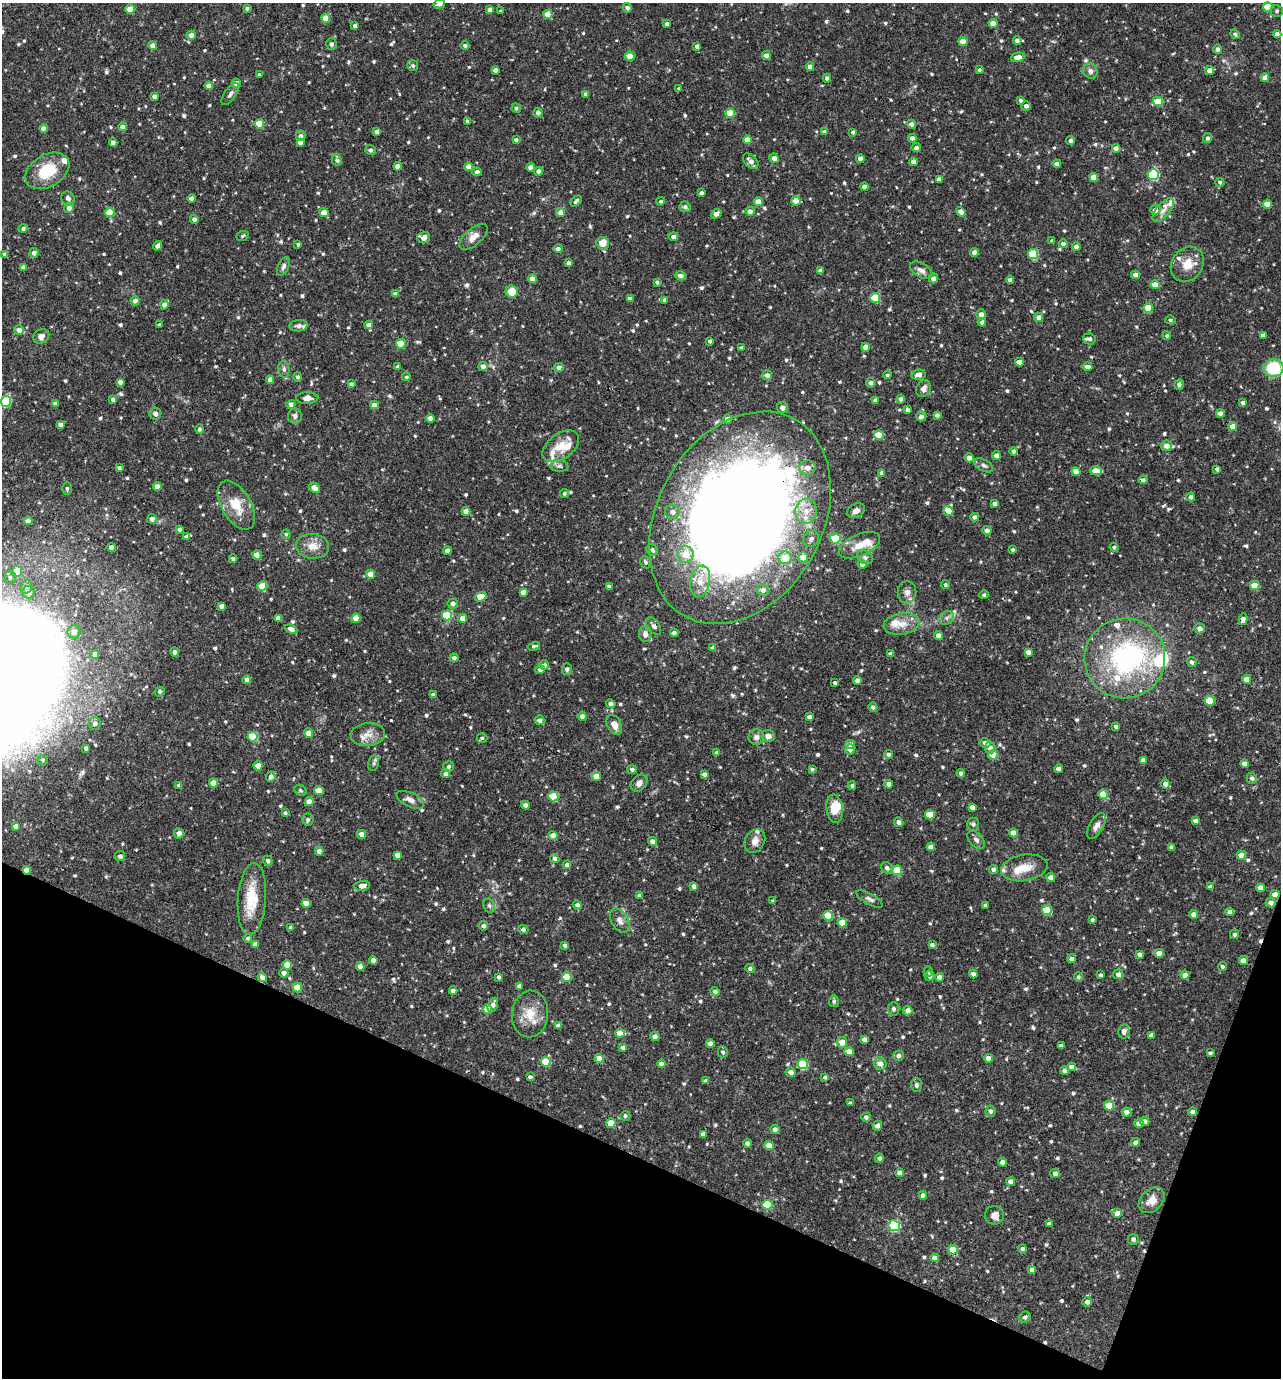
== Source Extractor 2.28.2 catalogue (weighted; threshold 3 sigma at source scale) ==
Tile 15 of 4 x 4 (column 3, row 4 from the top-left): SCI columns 2828-4106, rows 3-1378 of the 5524 x 5509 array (HDU 1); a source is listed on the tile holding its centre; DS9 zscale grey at full resolution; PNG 1283 x 1380 px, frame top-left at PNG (2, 3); each listed source drawn as its Kron ellipse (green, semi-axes under 4 px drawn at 4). Shown black and unused: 19% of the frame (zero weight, under 2 of 3 exposures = <1% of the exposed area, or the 3 px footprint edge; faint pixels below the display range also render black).
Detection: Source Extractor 2.28.2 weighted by HDU 2 'WHT'; one run over the whole footprint, this tile lists its part. Background 0.0916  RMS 0.0055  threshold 0.0249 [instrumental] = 3 sigma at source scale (4.5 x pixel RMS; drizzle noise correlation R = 1.50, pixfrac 1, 0.05/0.05 arcsec/px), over >= 5 px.
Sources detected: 789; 1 inside a brighter object's white glare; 3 cosmic-ray / hot-pixel residue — neither listed nor drawn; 20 inside a brighter listed object's ellipse — not listed separately; of the other 765, all 500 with FLUX_AUTO >= 1.01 (the completeness limit of this list) listed and drawn (265 fainter detections not listed), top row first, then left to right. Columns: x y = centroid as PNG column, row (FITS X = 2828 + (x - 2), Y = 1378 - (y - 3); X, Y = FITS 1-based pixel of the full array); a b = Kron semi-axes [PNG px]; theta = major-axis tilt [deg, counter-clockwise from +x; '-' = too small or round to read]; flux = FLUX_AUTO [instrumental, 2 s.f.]
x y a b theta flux
439 4 6 4 15 1.8
1268 7 5 4 - 13
247 8 4 3 - 1.3
627 8 5 4 - 2
130 9 4 4 - 9.1
490 10 4 4 - 2.2
501 11 4 3 - 1
1277 11 6 6 - 1.3
548 14 4 4 - 9.4
326 18 4 4 - 6.5
993 23 4 4 - 5.7
667 24 4 4 - 1.9
355 26 3 3 - 1.4
1235 34 5 4 - 1.4
1277 34 4 4 - 2.5
191 35 4 4 - 3.2
963 41 4 4 - 8.3
1017 41 4 4 - 2.4
331 44 6 5 - 1.8
465 45 4 4 - 1.5
153 46 4 4 - 3.5
697 46 4 4 - 1.9
1217 49 4 4 - 1.8
766 55 4 4 - 2.5
630 56 4 4 - 11
1018 57 7 4 14 4.9
413 66 5 5 - 1.4
810 67 4 4 - 3.5
495 70 4 4 - 1.9
979 70 3 3 - 1.1
1209 70 5 4 - 3.4
1090 71 8 7 - 2.3
259 75 4 3 - 1.1
827 78 4 4 - 1.8
1265 78 4 4 - 3.2
236 83 4 4 - 2.6
209 86 4 4 - 4.1
679 88 3 3 - 1.1
230 94 13 5 54 2
586 94 4 3 - 1.6
154 96 4 4 - 2.5
1021 100 4 3 - 1.2
1158 101 5 4 - 16
1026 106 4 4 - 2.2
516 108 5 4 - 1.2
538 113 4 4 - 2.4
730 113 4 4 - 14
467 121 4 3 - 1.3
259 124 5 4 - 16
911 124 4 4 - 2.5
123 127 4 4 - 4
44 129 4 4 - 2.7
377 132 4 4 - 2.3
824 132 4 4 - 2
853 132 3 3 - 1.2
301 136 5 5 - 1.9
912 138 4 4 - 3
1207 138 5 4 - 1.5
516 140 4 4 - 1.5
747 140 4 4 - 7.5
1070 141 4 4 - 1.7
113 142 4 4 - 2.6
300 142 4 4 - 2.7
916 148 4 4 - 2
1116 148 4 4 - 4.1
370 150 5 5 - 1.5
774 158 5 4 - 3
860 159 4 4 - 3.1
337 160 5 5 - 1.6
751 161 9 6 -44 3.5
914 162 4 4 - 3.2
1057 164 4 4 - 2.5
398 166 4 4 - 3.7
469 167 4 4 - 5.2
530 167 4 4 - 3.2
47 171 24 16 30 20
539 171 4 4 - 2.6
477 172 4 4 - 2.6
1153 175 5 5 - 38
1094 177 4 4 - 6.8
939 179 4 4 - 2.7
1220 182 4 4 - 1.2
865 187 4 4 - 3.4
701 193 4 3 - 1.5
68 198 7 6 - 2.1
191 198 4 4 - 2.5
576 201 7 4 44 1.4
661 201 4 4 - 1.1
796 201 4 4 - 7.5
758 202 4 4 - 7.6
1267 204 4 4 - 8.6
685 207 6 5 - 1.5
69 208 5 5 - 2.7
1155 210 5 5 - 2.9
1163 210 14 6 50 3.7
750 211 4 4 - 2.5
110 212 5 4 - 11
324 212 5 4 - 6.6
961 212 5 4 - 3.4
561 213 4 4 - 5.2
716 214 5 4 - 3.9
194 219 4 4 - 2.4
23 229 5 4 - 1.4
242 236 6 5 - 1
424 237 6 5 - 4
473 237 17 8 41 4.6
674 237 4 4 - 3.2
1052 241 4 4 - 1.3
603 243 6 6 - 7.4
298 244 3 3 - 1.1
1063 244 4 4 - 1.9
158 246 5 4 - 2.7
1076 247 4 4 - 3.3
558 249 5 4 - 1.7
974 252 4 4 - 3.7
34 253 5 4 - 2.5
5 254 4 4 - 2.6
1033 254 5 5 - 25
569 263 4 4 - 2.2
1187 264 19 15 55 8.9
283 266 10 5 67 1.6
23 267 4 4 - 1.6
820 270 4 4 - 2.8
921 270 12 7 -32 3.5
1135 275 4 4 - 4
681 276 5 4 - 2.1
933 278 5 5 - 3
532 279 4 4 - 5.4
1010 280 4 4 - 1.9
657 282 4 3 - 1.3
1155 285 4 4 - 7
512 291 6 6 - 9.5
396 294 4 4 - 2.9
875 298 5 5 - 23
630 299 4 4 - 2.4
665 300 4 4 - 2.1
135 301 4 4 - 2.7
164 305 5 4 - 2.9
1148 308 5 4 - 14
981 314 5 5 - 2.4
1039 317 5 4 - 2.7
1170 320 5 4 - 1.1
982 322 4 4 - 1.7
159 325 3 3 - 1.1
369 325 4 4 - 2.6
299 326 9 5 6 1.9
19 330 5 4 - 3.3
1263 335 4 4 - 2.2
41 336 8 6 32 2.8
1167 336 4 4 - 1.1
1089 339 6 5 - 1.9
710 341 4 3 - 1.2
401 344 5 4 - 15
866 347 4 4 - 4
741 348 4 3 - 1.1
1019 362 4 4 - 3.9
483 366 4 4 - 2.7
398 367 3 3 - 1.5
1088 367 5 4 - 2.2
559 368 4 4 - 2.8
1273 368 10 9 - 28
284 369 8 5 -84 1.6
767 375 5 5 - 2.5
887 375 4 4 - 1.1
918 375 7 5 12 3.1
297 377 4 4 - 1.4
406 377 5 4 - 1.1
270 380 4 4 - 2.6
120 382 4 4 - 2.5
871 383 4 4 - 2
351 384 4 3 - 1.4
1179 384 5 4 - 1.5
923 388 9 7 62 2.5
307 398 11 6 2 4
901 399 4 4 - 2.3
113 400 4 4 - 2.3
6 401 5 5 - 32
876 401 4 4 - 2.6
55 403 4 4 - 1.3
1243 403 4 4 - 2.3
291 404 4 4 - 2
374 405 4 4 - 3.5
783 408 5 5 - 2.2
907 410 4 3 - 1.8
1220 413 4 4 - 3.5
155 414 6 6 - 1.6
937 415 4 4 - 1.8
295 416 7 7 - 1.9
921 416 5 5 - 2.2
430 418 4 4 - 3.1
728 419 4 4 - 4.1
61 425 4 4 - 2.8
1232 426 4 4 - 4.9
199 429 5 4 - 1.1
879 435 5 4 - 14
561 446 20 12 36 9.3
1166 446 5 5 - 3.5
1014 451 4 4 - 1.4
997 455 4 4 - 3.8
969 458 4 4 - 3
984 465 10 5 -31 1.9
559 466 9 5 -2 1.5
119 468 4 3 - 1.6
807 468 8 7 - 4.8
1217 469 4 4 - 1.4
1096 471 6 4 -5 11
1076 472 5 4 - 5.7
882 473 4 4 - 2.6
1143 480 4 4 - 1.8
157 487 4 4 - 5.1
314 488 6 4 -38 5
67 489 6 5 - 1.1
564 493 4 4 - 1.1
1191 497 4 4 - 2.2
995 504 4 4 - 2.8
236 505 27 14 -59 13
466 511 4 4 - 4.8
806 511 12 10 83 7.5
856 511 9 6 29 2.9
948 511 5 4 - 6.9
672 512 7 7 - 2.9
975 517 4 4 - 2.3
740 518 113 82 61 1000
152 519 5 5 - 2.4
28 521 4 4 - 2.9
179 529 4 3 - 1.4
987 531 4 4 - 2.5
286 534 4 4 - 1
187 537 4 4 - 2.4
835 538 5 5 - 15
811 539 8 7 - 2.1
859 545 22 10 24 8.4
312 546 17 12 -6 6.7
111 547 4 4 - 4.5
1114 547 4 4 - 1.1
652 550 6 5 - 1.6
1013 550 4 4 - 1.2
447 551 4 4 - 3.2
685 554 8 8 - 8.6
257 555 4 4 - 7.3
803 557 5 5 - 8.5
865 557 8 6 -33 1.7
785 558 6 6 - 11
233 559 4 3 - 1.2
645 562 6 5 - 1.3
862 564 4 4 - 3.3
17 571 5 5 - 9.2
371 574 4 4 - 8.1
10 577 6 5 - 1.3
700 581 16 9 78 9.3
945 585 4 4 - 1
1255 585 5 4 - 10
262 586 5 5 - 12
609 586 3 3 - 1.1
26 587 7 5 75 1.6
763 590 6 5 - 3.2
29 592 6 6 - 3.5
523 592 4 4 - 2.8
907 592 11 9 82 2.9
984 595 4 4 - 1.2
480 597 6 4 19 14
453 603 5 5 - 2.9
221 606 4 4 - 3
447 615 5 5 - 29
278 618 4 4 - 3.1
356 618 5 4 - 8.2
463 618 4 4 - 5.8
947 618 8 6 37 1.9
1243 619 6 4 77 2.9
901 624 18 10 9 7
653 626 10 6 -54 2
1199 628 5 5 - 3.2
291 629 6 4 -23 2.8
74 632 6 6 - 3.8
674 633 4 4 - 1.7
645 634 8 6 -81 3.1
938 636 4 4 - 3.4
534 646 6 4 15 1.2
713 648 4 4 - 2.8
174 652 4 4 - 2.2
1028 652 4 4 - 3.3
95 654 4 4 - 3
890 654 4 4 - 2
454 658 4 4 - 2.1
1125 658 40 40 - 86
1192 662 5 5 - 1.7
544 665 5 4 - 2.2
567 669 6 5 - 1.8
540 670 4 4 - 2.1
1247 679 4 4 - 5.9
247 680 4 4 - 3.2
857 680 4 4 - 3.1
835 683 4 3 - 1.2
159 692 5 4 - 1
433 694 4 3 - 1.1
1210 701 5 5 - 17
611 704 5 4 - 2.4
873 707 5 4 - 1.6
582 716 4 4 - 2.1
810 717 4 4 - 3
539 720 5 4 - 2.9
95 724 6 6 - 2.3
614 725 10 7 -62 4.6
1116 726 4 3 - 1.7
309 733 4 4 - 5.8
368 734 17 11 4 5.7
768 736 7 6 - 2.7
252 737 5 5 - 22
756 737 8 7 - 2.5
482 738 5 4 - 1
985 743 6 4 -14 3
850 745 5 4 - 3.2
86 748 4 4 - 1.7
990 748 5 5 - 3.2
850 750 5 5 - 2.1
717 753 4 4 - 1.4
888 754 4 4 - 1.2
993 755 5 4 - 11
43 760 5 5 - 1.1
1143 760 4 4 - 2.6
374 763 8 5 78 1.2
1245 764 4 4 - 2.9
258 766 4 4 - 7.7
448 766 5 5 - 1.5
632 769 5 4 - 1.7
812 769 3 3 - 1.1
1059 769 4 4 - 3.8
961 773 4 4 - 1.8
446 774 4 4 - 2.6
704 774 4 4 - 2.1
596 776 4 4 - 5.9
271 777 5 4 - 2
1252 778 5 5 - 1.5
213 783 4 4 - 6.4
639 783 9 7 46 3.1
889 784 4 4 - 2.6
1166 784 4 4 - 3.5
179 785 4 4 - 1.6
852 785 4 4 - 1.1
300 790 6 5 - 1
319 790 5 4 - 9.7
1103 794 5 4 - 11
553 796 5 5 - 15
410 800 15 7 -25 3.4
309 802 4 4 - 5.9
525 805 4 4 - 2.7
972 807 4 4 - 2.9
835 809 14 8 -84 7.9
285 813 4 4 - 1.2
930 815 5 4 - 9.6
308 820 6 6 - 1.4
1195 821 4 4 - 2.6
899 822 5 4 - 2.5
973 824 6 6 - 1.3
16 826 4 4 - 2.5
1096 826 14 7 60 3
179 833 5 5 - 3.3
1013 833 4 4 - 5.7
361 834 4 4 - 3.1
553 836 4 4 - 5.2
976 840 11 6 -47 2.2
652 841 5 4 - 2.7
755 841 12 9 59 3.8
931 847 4 4 - 4.7
1171 848 4 4 - 2.1
319 851 4 4 - 3.8
397 855 4 4 - 3.9
1241 855 4 4 - 6.5
120 856 5 5 - 1.7
555 858 4 4 - 1.6
268 861 5 5 - 1.8
567 865 4 4 - 2
887 868 6 5 - 1.6
1024 868 23 13 10 9.1
993 869 4 4 - 1.5
27 870 4 4 - 5.9
897 870 5 5 - 19
1050 877 4 4 - 2.5
362 886 8 5 6 3.8
694 886 4 4 - 2.2
1210 887 4 4 - 2.1
1260 888 4 4 - 4.4
1275 895 4 4 - 6.1
639 896 4 4 - 2.3
252 899 36 14 86 20
869 899 15 5 -29 2
773 901 4 3 - 1.1
306 903 4 4 - 4.2
1271 903 5 4 - 2.2
577 905 4 4 - 1.7
985 905 3 3 - 1.1
489 906 7 5 -69 1.2
1047 910 5 4 - 20
1230 912 4 4 - 2.7
1193 914 4 4 - 2.7
828 916 5 4 - 13
1092 920 3 3 - 1.1
620 921 13 8 -58 3.6
842 923 5 4 - 7.9
483 926 4 4 - 1.9
291 927 4 4 - 1.2
523 929 5 4 - 1.5
1235 934 4 4 - 1.3
248 938 4 4 - 1.1
255 944 4 4 - 2.6
565 945 4 3 - 1.8
932 945 4 4 - 1.7
1159 953 4 4 - 5.5
1140 954 4 4 - 2.4
1071 959 4 4 - 2.3
373 960 4 4 - 2.7
1243 960 4 4 - 6.3
287 965 5 4 - 7.5
360 966 4 4 - 3
1222 967 5 4 - 1.3
750 969 4 4 - 1.7
928 971 5 4 - 1
284 973 4 4 - 2.5
973 974 4 4 - 2.3
1118 974 5 5 - 2.6
1101 975 4 3 - 1.1
1185 975 4 4 - 3.5
929 976 5 5 - 2.3
262 977 5 4 - 2.8
499 977 4 3 - 1.4
567 977 5 4 - 14
939 977 4 4 - 2.5
1078 977 5 4 - 1.3
519 986 4 4 - 1.9
297 988 5 4 - 11
453 991 4 4 - 2.4
715 991 5 4 - 1.6
834 1001 6 5 - 1.4
493 1005 7 5 67 2.7
487 1009 5 4 - 7.4
894 1009 7 6 - 1.3
908 1011 4 4 - 3.5
530 1014 23 18 85 12
558 1026 4 4 - 2.5
1124 1031 7 5 78 3.1
620 1033 4 4 - 6.4
1151 1035 4 4 - 2.8
655 1037 4 4 - 3.4
864 1039 4 4 - 2.9
842 1042 5 5 - 5.9
710 1044 4 4 - 3.6
1061 1046 4 4 - 2
623 1048 4 4 - 2.8
723 1052 6 5 - 1.3
849 1052 4 4 - 6.4
1210 1053 4 3 - 1.1
899 1056 5 5 - 2.3
599 1058 4 4 - 7.6
988 1058 4 4 - 3.3
546 1062 5 4 - 17
661 1064 4 4 - 2.2
803 1064 5 5 - 29
880 1064 6 6 - 3.2
1072 1067 4 4 - 3.1
1065 1070 4 4 - 2
791 1072 5 4 - 2.7
530 1077 4 3 - 1.2
825 1077 3 3 - 1.2
706 1081 4 4 - 2
916 1085 7 5 -89 1.3
850 1103 4 3 - 1.3
1109 1106 5 5 - 14
991 1111 5 5 - 1.7
1127 1112 5 4 - 3.5
1193 1112 4 4 - 3.3
625 1116 5 5 - 1.3
866 1117 4 4 - 1.6
1145 1121 5 4 - 3
611 1123 5 4 - 9.4
1139 1123 5 4 - 3.1
877 1126 5 4 - 2.7
775 1129 4 4 - 2.6
703 1134 4 4 - 2.5
1136 1142 4 4 - 2.3
747 1143 4 4 - 2.3
769 1146 4 4 - 9.9
879 1158 4 4 - 1.5
1002 1162 4 4 - 2.8
900 1173 4 4 - 2.9
1055 1173 5 4 - 2.8
1011 1181 4 4 - 2.9
923 1195 4 4 - 2.4
1152 1200 15 10 45 6.4
767 1205 5 5 - 24
1117 1213 5 4 - 5.5
994 1215 9 9 - 3
1049 1224 4 4 - 2.8
894 1226 6 5 - 56
1133 1239 5 5 - 1.9
1022 1249 4 4 - 1.4
953 1250 5 4 - 13
935 1258 4 4 - 3.8
1032 1270 4 4 - 2.7
1087 1302 4 4 - 2.3
1025 1317 6 5 - 1.6
Overlapping masked pixels (flux is a lower limit): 3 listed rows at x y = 740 518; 27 870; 1275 895
Isophote crosses this tile's border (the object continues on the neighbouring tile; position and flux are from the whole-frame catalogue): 3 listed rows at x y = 439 4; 130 9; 6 401